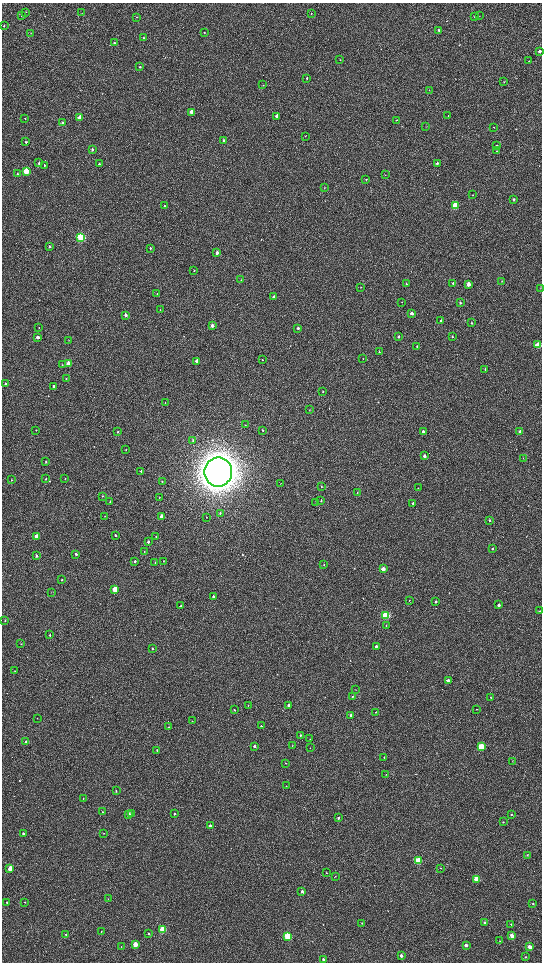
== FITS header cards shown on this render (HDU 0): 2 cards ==
NAXIS1  =                 1080 / length of data axis 1
NAXIS2  =                 1920 / length of data axis 2

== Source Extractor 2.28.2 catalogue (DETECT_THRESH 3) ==
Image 1080 x 1920 px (HDU 0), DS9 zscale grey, zoomed out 1/2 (1 PNG px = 2 x 2 image px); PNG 544 x 964 px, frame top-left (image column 1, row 1919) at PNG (2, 3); each listed source drawn as its Kron ellipse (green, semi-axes under 4 px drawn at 4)
Background 527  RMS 37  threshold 110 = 3 sigma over >= 5 px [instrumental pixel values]
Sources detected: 227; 5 cannot appear on this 1/2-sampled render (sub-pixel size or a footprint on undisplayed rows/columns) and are neither listed nor drawn; the other 222 listed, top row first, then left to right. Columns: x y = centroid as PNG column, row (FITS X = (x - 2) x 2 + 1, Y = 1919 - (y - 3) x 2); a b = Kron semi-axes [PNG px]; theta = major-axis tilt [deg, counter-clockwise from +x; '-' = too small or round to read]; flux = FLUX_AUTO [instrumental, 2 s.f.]
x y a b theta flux
26 12 2 2 - 2.2e+03
82 13 3 2 - 2.5e+03
311 13 3 2 - 4.1e+03
22 15 3 2 - 8.1e+03
479 16 2 2 - 2.0e+03
137 17 2 2 - 3.2e+03
475 17 3 2 - 3.4e+03
4 26 3 2 - 4.8e+03
439 30 3 2 - 1.1e+04
204 32 3 2 - 3.6e+03
31 33 2 2 - 3.0e+03
143 38 3 2 - 5.4e+03
114 43 3 3 - 1.1e+04
540 51 3 3 - 2.3e+04
340 60 2 2 - 2.7e+03
529 61 3 2 - 3.7e+03
140 67 3 2 - 6.0e+03
307 78 2 2 - 9.9e+03
504 82 2 2 - 2.8e+03
263 85 3 2 - 3.4e+03
429 90 2 2 - 3.1e+03
191 112 3 2 - 9.8e+04
448 115 2 1 - 1.4e+04
277 116 3 2 - 5.8e+04
80 118 3 3 - 1.4e+05
25 119 3 2 - 3.6e+03
396 120 2 2 - 2.4e+03
62 123 3 2 - 2.4e+04
426 126 3 2 - 2.3e+03
494 127 3 2 - 3.4e+03
305 136 3 2 - 2.1e+03
224 141 3 2 - 3.2e+04
26 142 3 2 - 8.8e+03
496 145 3 2 - 3.6e+03
92 149 3 2 - 1.3e+04
497 151 2 2 - 3.8e+03
39 163 3 2 - 1.4e+04
437 163 3 2 - 1.1e+04
99 164 2 2 - 8.5e+03
44 165 3 2 - 6.3e+03
26 171 3 3 - 2.7e+05
17 174 3 3 - 1.0e+04
385 175 3 1 - 2.1e+03
366 179 3 3 - 6.0e+03
324 188 3 2 - 3.1e+03
473 195 2 1 - 2.1e+03
514 199 3 2 - 1.2e+04
164 206 3 2 - 8.3e+03
455 206 3 3 - 3.7e+05
81 237 4 3 - 8.8e+05
49 246 3 2 - 1.1e+04
150 248 3 2 - 9.1e+03
217 253 3 2 - 2.8e+04
194 270 3 2 - 3.9e+03
241 280 3 2 - 3.3e+03
502 281 3 2 - 3.5e+03
453 283 2 2 - 8.5e+03
406 284 3 2 - 4.6e+03
468 284 3 2 - 6.4e+04
361 287 2 2 - 2.7e+03
540 288 2 2 - 2.5e+03
157 294 3 3 - 6.8e+03
274 297 3 2 - 2.2e+04
402 302 3 2 - 2.0e+03
460 303 3 2 - 7.6e+03
160 310 2 2 - 2.9e+03
411 313 3 2 - 3.6e+04
125 315 3 2 - 2.9e+04
441 320 3 2 - 2.1e+04
472 323 3 2 - 5.6e+03
212 325 3 2 - 3.4e+04
39 327 3 2 - 3.0e+03
298 328 3 2 - 1.3e+04
452 336 3 2 - 8.2e+03
38 337 3 2 - 3.8e+04
399 337 3 2 - 1.3e+04
68 340 2 2 - 2.2e+03
538 345 3 3 - 2.9e+05
417 346 3 2 - 6.7e+03
379 352 3 2 - 4.5e+03
363 359 2 2 - 2.7e+03
262 360 3 2 - 5.6e+03
197 361 3 2 - 5.0e+04
68 364 3 3 - 1.0e+05
62 365 3 2 - 4.5e+03
485 369 3 2 - 7.3e+03
66 379 3 2 - 3.2e+03
5 384 3 2 - 9.9e+03
54 386 3 2 - 1.2e+04
323 391 3 2 - 4.1e+03
165 403 3 2 - 4.6e+03
309 410 3 2 - 2.5e+03
245 425 2 2 - 3.2e+03
36 430 3 2 - 2.5e+03
262 430 4 3 - 5.2e+03
118 432 3 3 - 8.5e+03
423 432 3 2 - 2.4e+04
520 432 3 2 - 2.8e+04
193 440 3 3 - 8.7e+03
126 450 3 1 - 2.8e+03
424 456 3 2 - 2.8e+04
523 458 3 2 - 3.7e+03
46 462 3 2 - 4.9e+03
141 471 3 2 - 7.8e+03
218 472 14 14 - 2.0e+07
46 479 3 2 - 5.4e+03
65 479 2 2 - 2.1e+03
11 480 3 2 - 3.9e+03
162 481 3 2 - 3.6e+03
281 483 2 2 - 1.8e+03
321 486 3 2 - 5.2e+03
418 488 3 2 - 2.4e+03
357 492 2 2 - 3.3e+03
102 496 3 2 - 5.1e+03
159 498 3 2 - 4.5e+03
321 501 3 3 - 6.2e+03
110 502 3 2 - 5.0e+03
316 503 3 2 - 4.1e+03
413 503 3 2 - 9.6e+03
220 513 4 3 - 7.8e+03
105 516 3 2 - 3.3e+03
161 516 3 2 - 6.3e+04
207 517 2 2 - 2.7e+03
489 520 3 2 - 8.4e+03
115 535 3 2 - 1.1e+04
36 536 3 2 - 7.6e+04
156 536 3 2 - 3.9e+03
148 542 3 2 - 1.7e+04
492 549 3 2 - 6.3e+03
144 552 3 2 - 3.8e+03
76 554 3 2 - 1.2e+04
36 556 3 3 - 1.1e+04
135 561 3 2 - 1.2e+04
163 561 3 2 - 4.3e+03
155 563 3 2 - 4.9e+03
324 565 2 2 - 3.3e+03
383 569 3 2 - 6.3e+04
62 580 3 2 - 5.5e+03
115 589 3 3 - 2.1e+05
51 592 3 2 - 2.4e+03
213 597 3 2 - 1.4e+04
409 600 3 2 - 3.8e+03
436 601 3 2 - 1.2e+04
499 605 3 2 - 2.1e+04
181 606 3 2 - 8.0e+03
539 611 2 2 - 5.0e+03
386 615 4 3 - 8.2e+05
5 620 3 3 - 5.7e+03
386 626 2 2 - 2.7e+03
50 635 3 2 - 6.9e+03
21 644 3 2 - 3.4e+03
376 646 3 3 - 1.8e+04
152 648 3 2 - 4.9e+03
15 671 3 2 - 3.8e+03
448 681 3 3 - 7.0e+04
355 690 2 2 - 2.0e+03
353 696 2 2 - 6.1e+03
491 697 2 2 - 3.1e+03
248 705 2 2 - 2.6e+03
288 705 3 2 - 2.1e+04
477 709 2 2 - 2.9e+03
234 710 3 2 - 5.5e+03
376 712 2 2 - 2.9e+03
351 715 2 2 - 1.6e+04
37 718 2 1 - 2.5e+03
192 721 2 2 - 3.4e+03
261 726 2 2 - 1.1e+04
169 727 2 2 - 4.4e+03
300 735 3 2 - 7.5e+03
310 739 3 2 - 2.9e+03
26 742 3 2 - 2.2e+04
292 745 2 2 - 2.3e+03
254 746 2 2 - 1.8e+04
481 747 3 3 - 4.3e+05
310 748 2 2 - 2.6e+03
157 750 2 2 - 6.0e+03
384 757 3 3 - 5.0e+03
512 761 3 2 - 2.3e+03
286 763 2 2 - 3.0e+03
386 774 2 1 - 2.1e+03
286 786 2 2 - 2.8e+03
116 791 2 2 - 5.7e+03
83 798 2 2 - 2.6e+03
103 812 3 2 - 3.8e+03
131 813 3 2 - 1.4e+04
128 814 3 2 - 4.9e+04
174 814 2 2 - 1.1e+04
512 815 3 3 - 6.4e+03
338 818 3 2 - 1.9e+04
503 822 3 2 - 4.1e+03
210 826 2 2 - 3.1e+04
104 833 3 2 - 2.6e+03
23 834 2 2 - 1.8e+04
527 855 3 2 - 4.8e+03
419 860 3 3 - 3.7e+05
441 868 2 2 - 3.3e+03
10 869 3 3 - 1.0e+05
326 872 3 2 - 4.3e+03
335 876 2 2 - 2.6e+03
477 879 4 3 - 2.5e+05
302 891 3 2 - 1.7e+04
108 899 2 2 - 3.0e+03
7 902 2 2 - 8.1e+03
24 902 2 2 - 2.6e+03
533 904 3 2 - 4.6e+03
362 923 3 3 - 4.0e+03
485 923 3 2 - 2.2e+04
511 924 3 2 - 5.5e+03
163 930 3 3 - 4.5e+05
101 931 2 2 - 4.5e+03
148 933 3 2 - 5.1e+03
66 935 3 3 - 4.9e+03
512 936 3 3 - 5.5e+04
288 937 3 3 - 5.7e+05
500 941 4 2 - 4.2e+03
135 944 3 3 - 1.1e+05
466 945 3 3 - 2.4e+04
121 947 3 2 - 2.8e+03
530 947 3 2 - 4.6e+04
401 956 3 3 - 2.4e+04
526 957 2 2 - 2.9e+03
323 959 3 3 - 1.2e+04
At the frame edge (FLAGS 8, measured only in part): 1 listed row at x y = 540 51
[5 sub-pixel or undisplayed-footprint detections neither listed nor drawn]